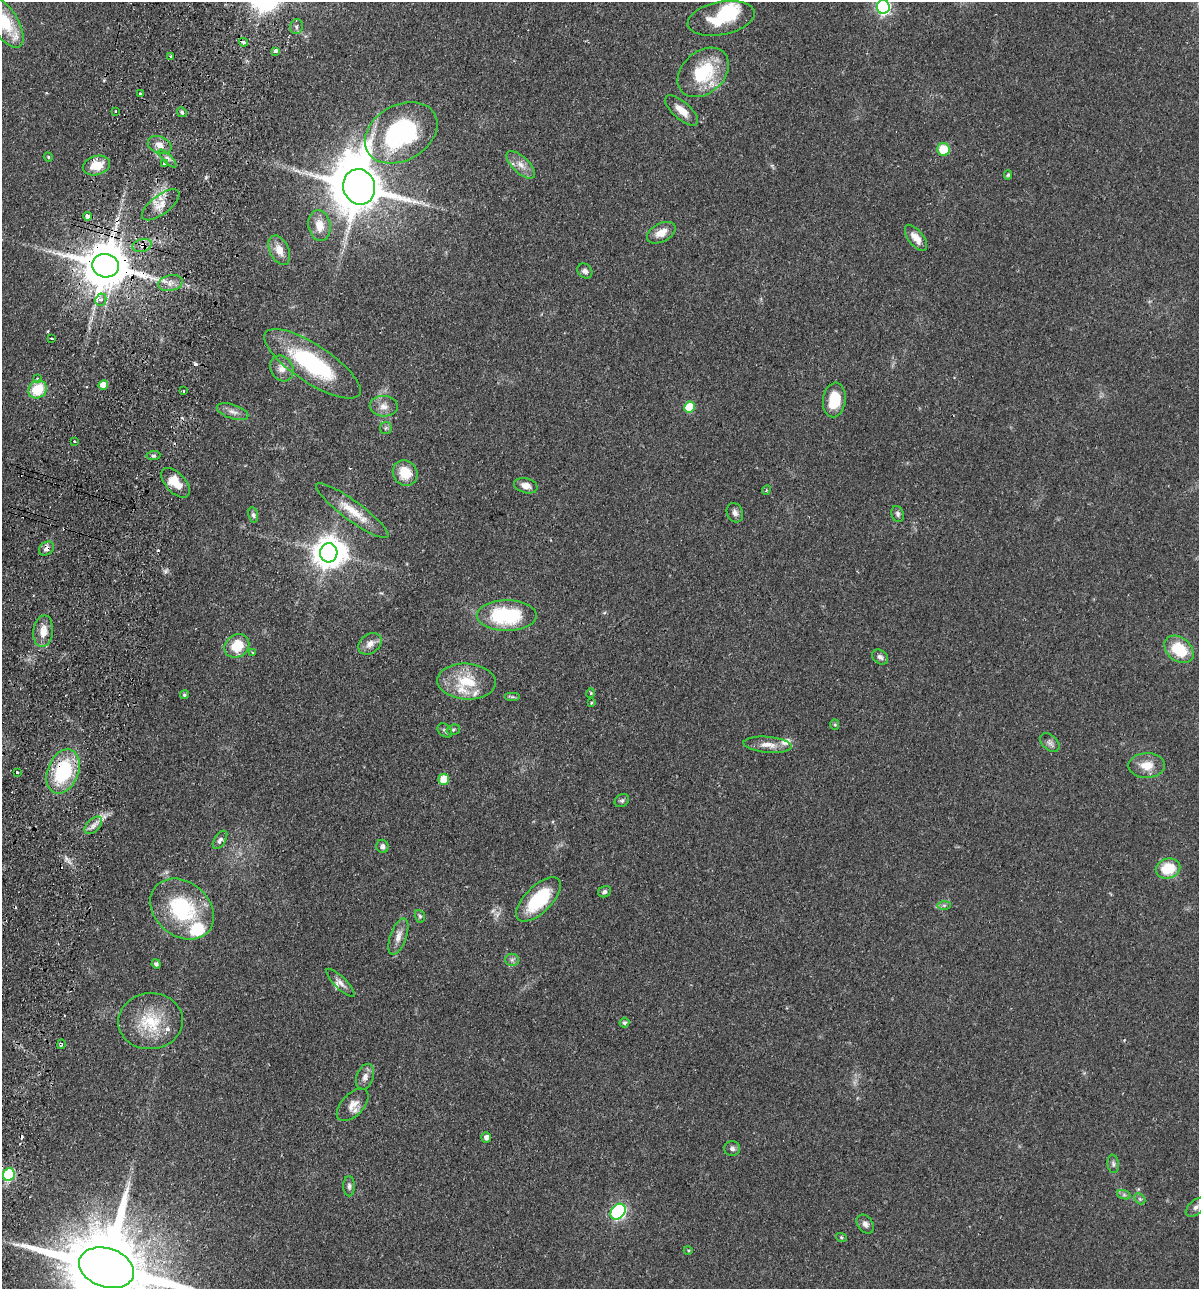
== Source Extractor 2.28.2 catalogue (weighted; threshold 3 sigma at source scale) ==
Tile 7 of 4 x 4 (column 3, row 2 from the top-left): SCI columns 2702-3898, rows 2593-3879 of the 5280 x 5184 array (HDU 1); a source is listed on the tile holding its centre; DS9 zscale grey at full resolution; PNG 1201 x 1291 px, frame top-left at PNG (2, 2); each listed source drawn as its Kron ellipse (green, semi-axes under 4 px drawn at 4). Shown black and unused: <1% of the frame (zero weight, under 2 of 3 exposures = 3% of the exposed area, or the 3 px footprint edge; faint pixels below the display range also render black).
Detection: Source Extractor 2.28.2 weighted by HDU 2 'WHT'; one run over the whole footprint, this tile lists its part. Background 0.0641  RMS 0.0053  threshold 0.024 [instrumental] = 3 sigma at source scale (4.5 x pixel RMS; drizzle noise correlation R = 1.50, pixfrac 1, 0.05/0.05 arcsec/px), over >= 5 px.
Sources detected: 123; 1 inside a brighter object's white glare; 5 cosmic-ray / hot-pixel residue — neither listed nor drawn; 7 inside a brighter listed object's ellipse — not listed separately; the other 110 listed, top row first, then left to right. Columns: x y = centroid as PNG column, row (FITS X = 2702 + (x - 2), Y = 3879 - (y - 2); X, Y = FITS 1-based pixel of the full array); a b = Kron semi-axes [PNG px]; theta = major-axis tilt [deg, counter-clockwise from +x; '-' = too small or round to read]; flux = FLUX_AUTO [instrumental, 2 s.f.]
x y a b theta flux
883 7 7 6 - 110
721 18 34 16 11 21
4 22 30 13 -58 24
296 26 7 6 - 1.6
243 42 4 3 - 3.2
275 51 4 3 - 5.5
171 56 3 2 - 1
703 72 29 21 42 31
140 93 3 3 - 1.8
682 110 21 8 -41 6.3
115 112 3 3 - 1.8
182 112 5 4 - 0.81
401 133 39 27 30 81
160 145 12 8 -21 3.9
944 150 6 6 - 16
48 157 5 4 - 0.69
168 158 11 4 -45 1.8
164 164 4 3 - 0.91
96 165 14 9 15 11
521 165 18 8 -43 4.8
1008 175 5 4 - 0.78
359 187 18 15 -77 2900
161 205 22 9 37 6.6
87 216 4 4 - 4
319 225 15 11 -82 7.2
661 233 15 9 28 6.2
916 238 15 7 -52 5.3
142 245 10 6 15 3.2
279 250 15 9 -64 6.6
106 266 13 11 -14 2700
585 271 8 6 -44 2
170 283 12 7 13 3.8
101 300 6 5 - 1.8
52 338 3 3 - 1.7
312 364 56 19 -33 55
282 368 13 11 -59 4.4
38 378 3 3 - 1.8
103 385 5 4 - 5.3
37 390 10 8 35 15
183 391 3 2 - 0.66
834 400 17 11 82 15
384 406 14 10 -3 4.3
689 407 5 5 - 19
233 412 16 7 -18 3.3
386 428 6 5 - 1.1
74 441 3 3 - 1.1
153 456 7 4 6 1
405 473 13 12 - 12
176 483 18 9 -47 11
526 486 12 7 -15 4.4
766 490 5 4 - 0.64
352 511 44 9 -36 12
735 513 10 8 -66 2.3
898 514 8 6 -69 1.5
253 515 8 5 -81 1.2
46 549 8 6 39 2.5
329 553 9 8 - 800
507 616 30 15 0 43
43 631 16 10 83 6.7
370 644 13 9 37 4.1
237 646 13 11 39 13
1179 649 16 11 -39 20
253 653 3 3 - 1.2
880 657 8 6 -37 1.9
467 682 29 18 -3 19
591 693 5 3 - 0.52
184 695 4 4 - 1
512 697 8 4 0 1.1
591 703 3 3 - 0.64
835 725 5 4 - 0.81
445 730 8 6 -45 1.3
453 730 7 5 17 1.1
1050 743 11 7 -42 2.1
768 745 24 8 -5 5.7
1147 766 18 12 1 8
63 771 23 15 68 40
17 772 3 3 - 0.8
444 779 5 5 - 11
622 800 8 6 35 1.2
93 825 10 6 46 2.8
220 840 10 5 57 1.8
382 846 7 6 - 1.9
1168 868 12 10 13 17
604 892 6 5 - 1.3
538 899 28 13 45 31
944 905 7 4 0 1
182 909 35 27 -41 44
420 916 6 5 - 0.85
398 937 19 8 70 4.4
512 960 6 6 - 1.4
156 964 5 4 - 1.5
340 983 19 6 -44 3
150 1021 32 28 5 25
624 1023 5 4 - 1.1
61 1044 5 4 - 0.92
365 1077 13 8 69 3.3
353 1105 20 11 46 5.4
486 1137 5 5 - 2.3
732 1148 8 7 - 1.7
1113 1164 9 5 -83 1.4
9 1175 6 6 - 41
349 1186 10 5 -90 1.6
1124 1195 7 4 -18 0.98
1140 1199 6 4 -44 0.86
1196 1207 12 7 41 2.4
618 1212 9 6 49 100
865 1224 10 7 -54 2.3
841 1237 5 3 - 0.56
688 1250 4 3 - 0.49
107 1268 28 19 -18 11000
Overlapping masked pixels (flux is a lower limit): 10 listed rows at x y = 243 42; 96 165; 87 216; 142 245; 106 266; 176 483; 46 549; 63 771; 9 1175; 107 1268
Isophote crosses this tile's border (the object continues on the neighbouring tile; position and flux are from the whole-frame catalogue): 4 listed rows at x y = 883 7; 4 22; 9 1175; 107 1268